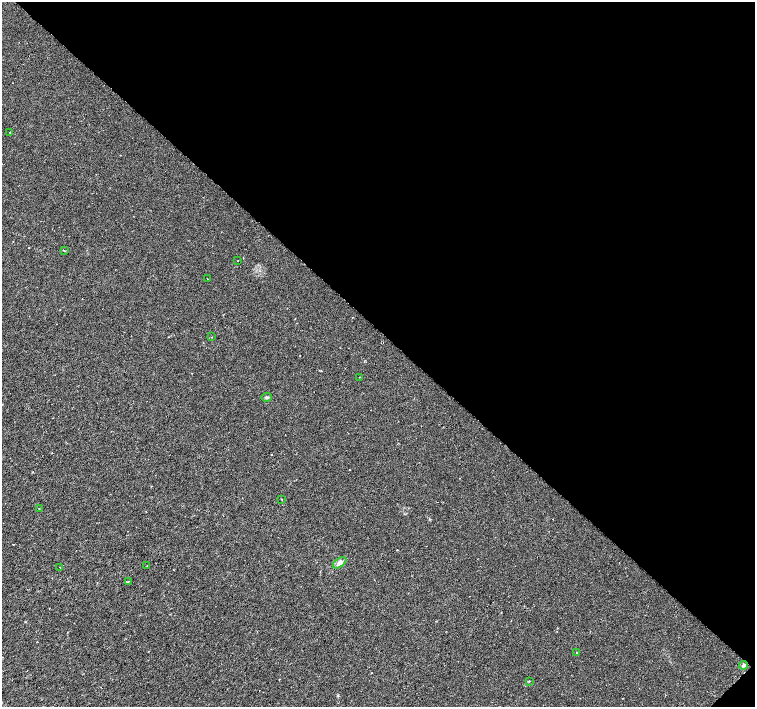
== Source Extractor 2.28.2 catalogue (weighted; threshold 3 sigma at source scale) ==
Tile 8 of 4 x 4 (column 4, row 2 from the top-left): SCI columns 4517-6021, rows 2976-4384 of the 6024 x 6017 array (HDU 1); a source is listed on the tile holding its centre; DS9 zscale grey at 2 x 2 block average (1 PNG px = mean of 2 x 2 image px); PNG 757 x 709 px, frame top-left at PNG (2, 2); each listed source drawn as its Kron ellipse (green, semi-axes under 4 px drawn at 4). Shown black and unused: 47% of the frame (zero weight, under 3 of 6 exposures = <1% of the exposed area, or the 3 px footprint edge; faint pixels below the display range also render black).
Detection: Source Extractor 2.28.2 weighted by HDU 2 'WHT'; one run over the whole footprint, this tile lists its part. Background 0.0116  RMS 0.0035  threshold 0.0144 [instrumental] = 3 sigma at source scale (4.09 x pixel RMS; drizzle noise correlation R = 1.36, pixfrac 0.8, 0.0396/0.0396 arcsec/px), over >= 5 px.
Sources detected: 16; all 16 listed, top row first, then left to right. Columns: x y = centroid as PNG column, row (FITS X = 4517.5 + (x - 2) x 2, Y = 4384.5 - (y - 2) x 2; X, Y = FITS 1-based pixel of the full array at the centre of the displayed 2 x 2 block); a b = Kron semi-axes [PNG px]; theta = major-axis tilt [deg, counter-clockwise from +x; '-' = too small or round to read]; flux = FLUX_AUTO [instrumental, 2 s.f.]
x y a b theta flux
10 132 3 2 - 0.33
64 251 3 2 - 0.4
238 261 2 2 - 0.25
207 279 2 2 - 0.25
211 337 2 2 - 0.33
360 377 2 2 - 0.31
267 397 5 3 - 1.2
282 499 2 2 - 0.31
39 508 2 2 - 0.31
340 563 8 4 34 3.5
147 566 2 2 - 0.4
60 567 2 2 - 0.27
128 581 2 2 - 3.4
577 652 3 2 - 0.41
744 665 4 4 - 2
529 681 3 2 - 0.48
Diffuse or blended objects may show on this block-average render without a row.